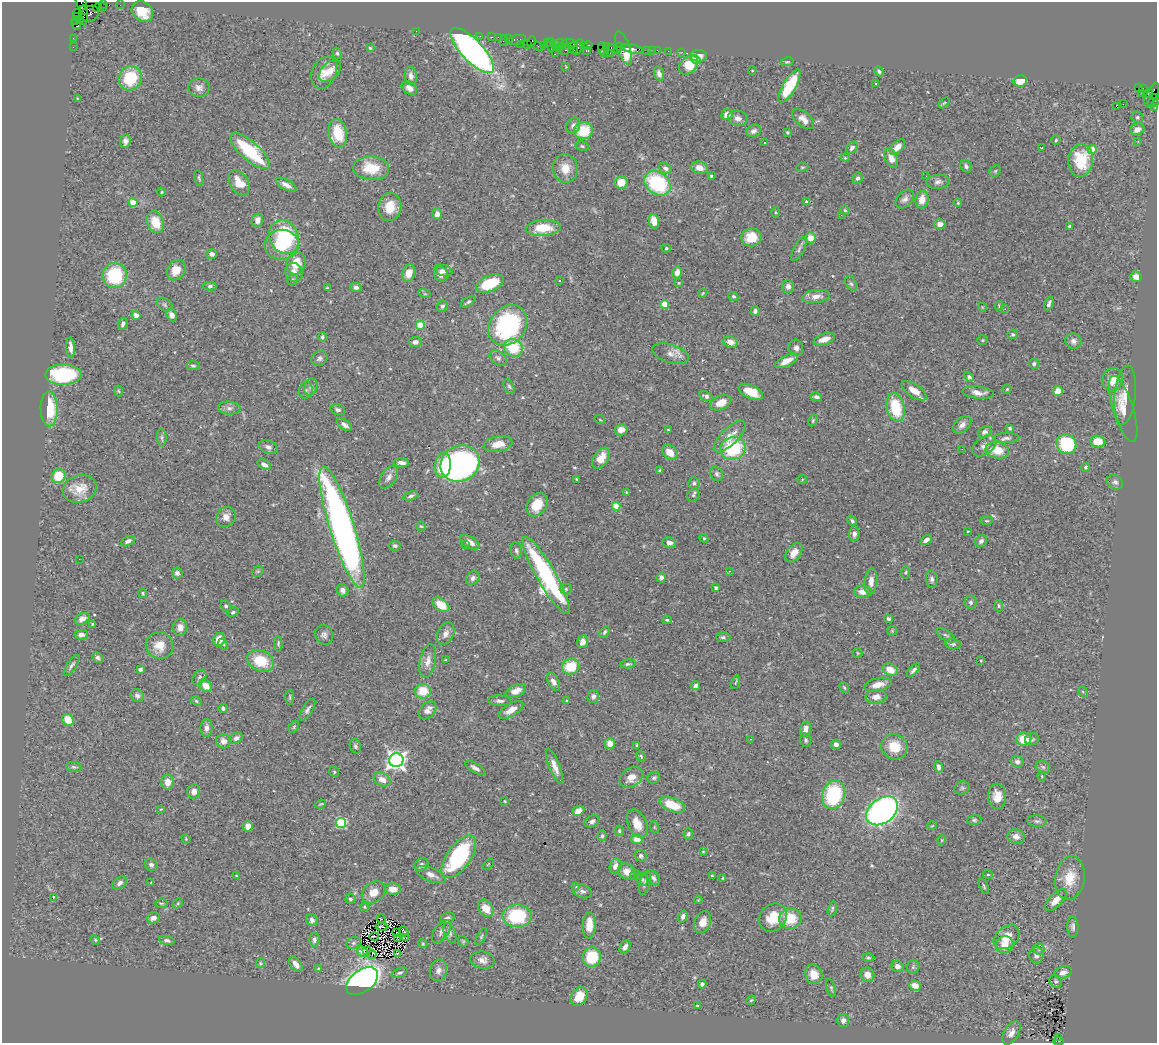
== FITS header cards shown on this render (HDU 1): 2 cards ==
NAXIS1  =                 1155
NAXIS2  =                 1041

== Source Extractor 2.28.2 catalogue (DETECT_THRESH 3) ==
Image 1155 x 1041 px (HDU 1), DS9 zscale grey, 1 PNG px = 1 image px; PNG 1159 x 1045 px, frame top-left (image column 1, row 1041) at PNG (2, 2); each listed source drawn as its Kron ellipse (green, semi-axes under 4 px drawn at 4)
Background 0.942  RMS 0.045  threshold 0.136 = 3 sigma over >= 5 px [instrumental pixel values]
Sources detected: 517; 3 with non-positive FLUX_AUTO (blend fragments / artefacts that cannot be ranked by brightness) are neither listed nor drawn; of the other 514, the 500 brightest by FLUX_AUTO listed and drawn (14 fainter detections omitted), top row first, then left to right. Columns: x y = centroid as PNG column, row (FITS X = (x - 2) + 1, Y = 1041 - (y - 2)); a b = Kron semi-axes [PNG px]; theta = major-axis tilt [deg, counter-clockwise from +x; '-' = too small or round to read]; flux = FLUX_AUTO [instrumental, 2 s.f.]
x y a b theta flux
82 3 12 5 -71 19
103 4 4 2 - 38
120 5 2 2 - 13
103 7 3 2 - 4.8
97 8 4 2 - 32
142 12 11 9 -39 55
78 14 4 2 - 27
90 14 9 7 32 400
83 15 10 4 -86 200
77 17 4 2 - 40
80 20 4 3 - 80
76 21 3 3 - 64
76 24 5 3 - 170
416 31 2 2 - 26
480 36 2 2 - 14
491 37 3 2 - 41
498 37 2 2 - 25
73 38 3 2 - 4.7
509 39 3 3 - 74
503 40 5 2 - 150
517 40 9 5 11 150
532 41 5 3 - 49
547 43 3 2 - 13
570 43 7 2 -7 220
520 44 2 2 - 21
560 44 7 3 2 110
527 45 3 3 - 93
544 45 4 3 - 53
551 45 7 3 -88 210
555 45 4 4 - 110
584 45 4 3 - 69
588 45 4 3 - 97
538 46 5 2 - 100
606 46 4 2 - 67
73 47 2 2 - 14
562 47 4 3 - 48
578 47 8 3 69 140
611 47 3 2 - 22
620 47 3 2 - 150
370 48 3 3 - 3.3
558 48 3 2 - 57
573 48 6 3 -87 220
624 48 17 6 -71 59
627 48 3 2 - 94
566 49 6 3 51 88
602 49 6 3 -90 63
632 49 11 4 -13 190
617 50 3 2 - 54
646 50 3 3 - 48
651 50 2 2 - 11
657 50 2 2 - 24
472 51 29 11 -46 1100
586 51 3 2 - 31
668 51 2 2 - 5.9
682 52 2 2 - 23
337 53 6 4 -75 4.7
604 53 4 2 - 70
610 53 2 2 - 24
555 54 2 2 - 9.7
698 56 8 6 -2 41
695 59 5 4 - 20
787 62 7 4 13 4.3
689 65 11 8 43 74
566 67 3 2 - 2.1
752 70 4 3 - 2.4
330 71 13 8 44 40
879 71 5 4 - 5.4
324 73 16 12 65 45
659 74 7 5 -71 13
411 76 9 6 -82 15
130 78 12 11 - 140
1020 81 7 5 13 36
876 84 3 2 - 2.2
790 86 19 6 59 150
199 88 11 9 -10 16
409 88 8 6 -38 17
1138 88 3 2 - 230
1143 88 3 2 - 21
1141 93 2 2 - 14
1148 93 5 3 - 340
1152 95 13 5 62 370
1155 98 3 3 - 75
77 99 4 3 - 2.9
944 103 6 4 44 3.6
1153 103 5 4 - 110
1123 104 2 2 - 380
1117 106 4 2 - 9
1155 108 3 2 - 28
727 115 6 5 - 33
1137 117 6 5 - 4.9
738 118 10 7 -15 15
803 119 13 7 -41 24
573 126 8 6 67 14
1137 129 7 6 - 23
583 131 9 8 - 95
754 131 8 6 22 11
787 132 4 4 - 3.8
338 133 14 9 -78 97
1056 140 4 4 - 3.8
125 141 7 5 83 12
1138 141 2 2 - 2.7
765 142 3 2 - 12
582 146 7 5 -11 6
897 147 9 5 43 32
1042 147 2 2 - 2.5
852 148 7 5 47 9.5
1092 149 4 4 - 82
250 151 25 9 -41 190
845 158 4 4 - 3.2
891 158 10 6 -69 26
1081 160 16 12 85 120
966 166 6 5 - 7.6
802 167 6 4 7 4
371 168 18 12 -4 89
565 168 14 12 -82 44
666 168 7 5 -28 10
700 168 8 6 -15 27
995 171 6 5 - 4.4
711 176 3 3 - 4.9
926 176 3 2 - 2.7
199 178 8 3 -79 4.4
857 178 6 5 - 8.5
621 182 6 6 - 48
938 182 11 7 6 13
239 183 14 9 -58 49
657 183 14 11 -37 240
286 185 11 5 -29 18
162 192 4 3 - 2.5
905 199 11 7 46 14
922 200 9 6 81 34
133 202 4 4 - 73
807 202 4 4 - 7.9
958 203 4 3 - 3.1
390 207 14 11 82 55
845 210 5 4 - 3.8
775 212 5 3 - 3.2
437 214 6 4 88 16
841 215 3 2 - 3.2
257 220 7 5 76 17
654 221 7 5 -77 34
155 222 11 8 -68 65
940 224 5 5 - 18
1070 226 3 3 - 5.6
543 228 17 8 3 81
284 237 17 14 -63 240
751 237 10 9 - 59
811 238 5 5 - 28
281 245 17 15 8 100
666 248 4 4 - 3.9
799 249 13 5 63 8.9
212 254 5 4 - 14
296 263 11 9 76 53
176 270 11 8 54 47
443 271 9 5 -15 13
294 272 9 8 - 17
677 272 6 4 78 17
409 273 9 6 71 34
441 274 7 6 - 17
115 275 13 12 - 200
1136 277 6 5 - 26
292 280 5 5 - 4.9
559 280 3 2 - 4.9
490 283 15 8 23 120
679 283 4 4 - 3
851 284 7 5 -61 6.4
210 286 6 4 2 6.9
788 286 6 5 - 11
356 287 6 4 -5 11
327 288 3 3 - 3.3
703 293 5 3 - 2.8
425 294 6 4 -17 4.5
733 296 5 4 - 5.9
816 296 14 6 9 24
468 302 8 4 33 6.1
664 304 4 4 - 83
1049 304 7 3 70 8
165 305 8 6 -35 7.7
442 306 6 5 - 6.5
999 306 5 3 - 3.4
982 307 4 3 - 2.3
1005 309 3 2 - 2.5
755 311 5 4 - 9.1
136 315 5 4 - 15
171 315 7 5 -64 18
123 324 6 4 72 8.2
420 325 4 4 - 81
508 325 22 17 52 440
1013 334 5 5 - 5.2
322 337 5 4 - 6.4
824 339 11 5 18 24
982 340 5 4 - 3.5
1073 341 8 7 - 14
415 342 6 5 - 16
730 342 7 5 -23 24
70 348 10 3 -85 15
513 348 9 8 - 100
796 348 8 7 - 11
670 354 19 9 -17 23
319 358 8 7 - 9.2
498 358 9 6 -40 10
787 361 12 5 27 28
1034 364 5 5 - 7.9
193 366 7 4 -2 5.8
63 374 18 10 1 260
969 377 5 4 - 5.8
1113 380 12 10 72 48
509 386 7 5 -62 5.8
311 387 9 6 71 9.3
1007 389 4 4 - 3.6
119 391 5 3 - 2.9
306 391 8 7 - 9.9
914 391 14 6 -34 30
1058 391 5 4 - 36
751 392 13 6 -24 52
978 393 16 6 -6 23
1125 395 29 10 84 42
706 396 6 4 -20 9.4
816 397 6 4 -13 8.7
721 403 11 6 24 41
896 407 14 9 -77 130
229 408 11 6 -6 13
49 409 17 8 -89 140
1123 409 34 10 -72 48
338 410 7 5 -17 8.9
600 420 5 3 - 2.6
813 421 6 4 64 4.1
344 425 8 4 -36 12
962 425 10 7 42 18
1010 428 3 3 - 4.9
621 430 6 5 - 24
668 430 3 2 - 2.4
984 432 7 5 29 8.3
729 437 21 8 45 40
162 438 9 4 -89 7
1006 438 13 5 0 11
1098 441 7 6 - 49
498 444 14 7 9 46
1066 444 10 9 - 200
984 446 14 8 36 20
268 447 10 6 -19 12
733 448 12 11 - 210
962 449 2 2 - 3.5
997 450 12 8 -10 57
670 452 8 6 -44 34
601 458 12 7 54 39
401 463 8 4 -6 13
264 464 7 4 -28 12
460 464 20 17 30 1200
443 465 12 8 85 150
1086 467 4 4 - 5.3
660 471 4 3 - 5.2
717 474 7 6 - 8.2
59 476 7 6 - 75
389 477 13 7 55 16
577 479 3 2 - 3.3
802 480 5 3 - 3
1115 482 8 7 - 9.6
694 483 5 5 - 6.8
80 489 17 13 17 56
627 492 4 4 - 4.8
693 495 6 5 - 5.3
411 496 8 4 14 6.9
537 505 12 9 57 58
616 506 4 4 - 94
226 517 10 9 - 21
852 521 5 4 - 5.1
986 521 6 3 5 3.7
421 526 5 4 - 3.5
342 527 63 12 -72 1700
968 531 3 3 - 2.8
854 534 7 5 84 15
704 538 4 4 - 3.3
926 540 6 4 41 14
128 541 7 4 27 9.7
981 541 6 5 - 9.9
470 542 10 5 -29 24
669 543 7 5 -10 13
466 545 3 2 - 2.6
395 546 6 5 - 6.4
516 550 8 5 -77 7.2
794 553 11 7 53 31
79 559 2 2 - 3
258 571 6 4 43 4.3
729 571 3 3 - 4.4
905 572 6 4 85 4.3
177 573 5 5 - 8.8
546 575 44 9 -60 580
661 577 5 4 - 10
473 578 7 6 - 9.6
932 579 8 6 -85 9.1
871 581 13 6 85 21
716 588 4 3 - 7.3
566 589 6 5 - 5.5
342 590 6 6 - 12
863 592 9 6 -1 28
143 593 4 3 - 3.9
971 602 6 6 - 8
441 605 9 6 -35 54
226 606 5 5 - 5
999 606 6 3 -86 4.4
233 612 6 4 29 5.6
82 619 8 5 29 17
889 619 4 3 - 5.3
667 620 5 4 - 3.4
92 624 3 3 - 4.1
180 627 8 7 - 21
892 631 5 5 - 3.5
605 632 6 4 57 5.4
81 634 6 5 - 13
446 634 12 8 65 18
324 635 10 8 -68 13
946 635 11 5 -33 7.8
723 637 7 4 1 6.7
219 640 7 5 62 46
582 642 6 5 - 19
223 644 6 4 -57 4.2
278 644 8 4 -90 4.8
953 644 8 5 -6 6.3
159 645 14 13 - 45
858 653 5 4 - 3.4
98 658 6 4 -45 7.4
446 660 3 3 - 3.2
261 661 14 10 -23 89
428 661 17 8 78 23
981 661 3 3 - 2.6
628 664 8 4 5 5.7
72 665 12 4 56 9
571 667 9 7 19 94
140 670 4 4 - 8.1
890 670 8 6 -29 38
913 670 8 4 46 8.3
199 677 8 6 51 7.7
553 682 10 5 -64 16
736 682 7 2 75 3.2
878 685 14 6 13 26
206 686 7 5 -37 29
696 686 4 4 - 14
844 688 6 4 -62 3.8
423 691 8 7 - 61
516 691 11 6 24 25
1083 692 5 4 - 3.7
137 696 7 6 - 8.7
593 696 6 5 - 8.7
290 697 7 4 89 4.4
876 697 10 7 6 20
196 701 6 4 -29 4.2
500 701 11 5 -3 11
567 701 4 3 - 3.2
223 708 4 4 - 6.1
307 710 12 5 59 10
427 710 10 7 47 21
511 710 14 6 31 29
68 720 6 5 - 49
294 727 6 4 60 4.4
206 728 9 6 86 15
805 729 8 5 76 25
236 738 7 5 34 12
750 739 3 2 - 4
1024 739 7 6 - 59
1032 739 7 5 26 6.8
806 740 7 5 -76 6.2
223 741 7 7 - 20
610 743 5 5 - 31
836 744 5 4 - 11
637 745 4 3 - 6.1
355 746 7 5 -69 7.6
894 747 13 12 - 64
641 756 5 4 - 4.5
396 760 7 7 - 1600
1017 762 6 5 - 13
554 766 19 5 -68 27
74 767 8 5 -10 6.2
938 767 6 4 -78 9.1
1043 767 7 6 - 7
475 768 11 4 -31 12
334 772 5 4 - 3.7
1042 776 4 4 - 2.9
631 777 12 9 33 36
654 778 6 5 - 7.2
382 779 9 6 -29 26
168 782 7 6 - 23
962 788 8 6 24 6.1
194 792 7 6 - 18
833 795 14 11 73 240
997 796 12 9 -88 34
505 801 3 2 - 2.6
321 804 5 2 - 3.1
672 805 13 6 -21 89
161 809 4 3 - 2.2
578 811 6 5 - 23
882 811 18 12 37 1100
974 820 7 5 9 5.5
592 821 8 5 30 9.3
1037 821 9 5 -7 8.5
341 823 5 5 - 250
637 824 15 9 -66 41
248 826 5 4 - 27
932 826 5 3 - 2.3
654 827 6 3 -71 3.7
619 831 5 4 - 4.7
688 834 6 4 78 6
602 836 5 4 - 4.7
1016 837 8 7 - 17
186 839 5 4 - 2.8
637 839 5 4 - 31
942 840 5 3 - 2.4
703 851 4 2 - 2.1
641 856 6 5 - 9.6
459 857 25 12 54 320
421 864 7 6 - 7.4
488 864 6 2 45 2.1
151 865 6 5 - 8.4
615 866 7 5 71 22
627 872 9 7 -34 27
988 874 5 3 - 3.1
431 875 16 6 -23 21
635 875 5 4 - 4.2
712 875 4 3 - 3.2
236 876 3 3 - 2.5
653 878 8 5 -51 8.5
723 878 4 3 - 3.2
1070 878 22 15 81 64
642 879 7 5 -66 6.6
119 883 8 5 37 12
151 883 3 2 - 3.4
645 883 12 5 75 11
575 886 4 3 - 5.9
984 886 8 3 -67 4.6
393 889 8 5 -2 24
582 891 10 6 -19 11
373 892 13 9 37 38
53 898 4 2 - 26
350 899 5 5 - 6.3
698 900 4 3 - 2.7
1056 900 14 6 45 29
161 903 6 3 -1 3.4
178 903 5 4 - 3.6
365 907 4 4 - 3.2
486 908 9 6 -55 44
832 909 7 4 76 5
517 916 15 11 0 200
683 916 6 4 72 9.7
773 917 15 13 46 64
153 918 7 5 15 15
447 918 7 5 20 10
381 919 4 2 - 2.3
790 919 11 10 - 79
312 920 6 5 - 9.6
703 922 11 8 66 31
589 925 13 6 86 48
382 927 6 2 0 5.7
1073 927 10 5 -89 9.5
404 931 5 2 - 3.5
441 931 13 7 54 14
396 932 2 2 - 2.6
450 933 10 5 -68 8.4
374 936 5 2 - 2.7
481 936 9 4 63 4.7
1007 937 14 10 36 46
405 938 4 2 - 3.1
398 939 3 3 - 3.8
95 940 5 4 - 3.7
167 940 8 4 -11 6.9
314 940 7 5 87 11
463 941 6 4 -43 4.2
354 943 7 5 21 8.1
423 944 4 3 - 2.9
1005 945 9 8 - 35
625 947 7 5 61 12
1039 949 6 5 - 7.6
366 950 3 2 - 8.9
362 951 6 5 - 11
397 954 3 2 - 3.5
372 955 4 2 - 3.9
1036 955 8 7 - 16
592 957 9 9 - 120
868 957 6 4 -2 4.7
482 960 12 8 -8 18
260 963 5 4 - 3.7
296 964 9 5 -53 17
898 966 6 5 - 12
913 967 6 6 - 6.6
319 969 4 3 - 5.1
438 970 11 8 74 17
1063 972 9 6 19 19
400 973 8 4 23 6.5
814 974 10 8 -67 40
867 975 7 6 - 22
362 981 18 11 35 1600
1056 981 7 5 -41 6.1
702 984 4 4 - 8.2
915 985 6 5 - 29
831 988 9 4 -72 5.3
579 997 10 7 56 54
751 1000 5 4 - 3.9
697 1006 3 3 - 3.9
843 1020 6 6 - 10
1011 1033 13 7 59 19
1059 1038 3 2 - 36
1059 1041 5 2 - 190
At the frame edge (FLAGS 8, measured only in part): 4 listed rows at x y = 82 3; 1155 98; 1155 108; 1059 1041
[14 fainter detections neither listed nor drawn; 3 non-positive-flux detections neither listed nor drawn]